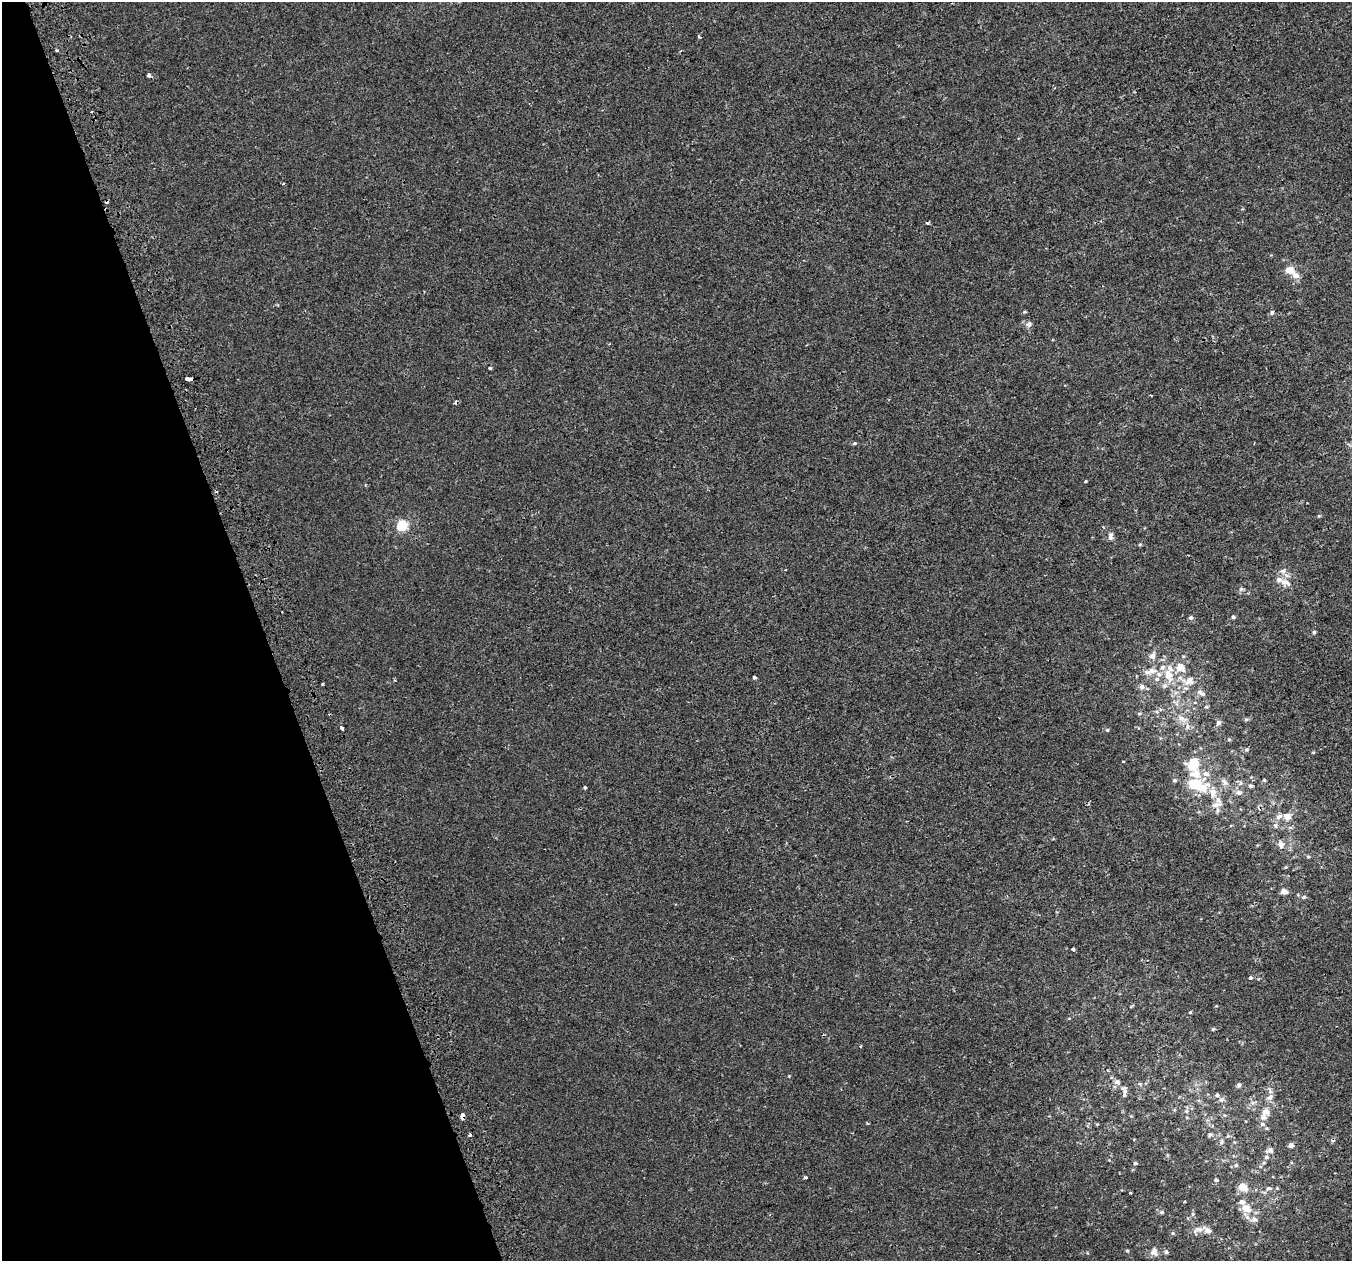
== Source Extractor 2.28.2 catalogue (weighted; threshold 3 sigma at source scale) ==
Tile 5 of 4 x 4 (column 1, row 2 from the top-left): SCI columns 43-1392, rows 2655-3913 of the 5483 x 5253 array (HDU 1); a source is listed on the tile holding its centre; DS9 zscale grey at full resolution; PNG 1354 x 1263 px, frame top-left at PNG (2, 2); no overlay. Shown black and unused: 19% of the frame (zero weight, under 2 of 3 exposures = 2% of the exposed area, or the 3 px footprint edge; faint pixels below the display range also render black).
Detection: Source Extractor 2.28.2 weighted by HDU 2 'WHT'; one run over the whole footprint, this tile lists its part. Background -2.75e-04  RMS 0.0028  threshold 0.0127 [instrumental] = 3 sigma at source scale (4.5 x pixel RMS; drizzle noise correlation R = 1.50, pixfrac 1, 0.0396/0.0396 arcsec/px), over >= 5 px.
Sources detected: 120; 1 inside a brighter object's white glare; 4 cosmic-ray / hot-pixel residue — not listed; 20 inside a brighter listed object's ellipse — not listed separately; the other 95 listed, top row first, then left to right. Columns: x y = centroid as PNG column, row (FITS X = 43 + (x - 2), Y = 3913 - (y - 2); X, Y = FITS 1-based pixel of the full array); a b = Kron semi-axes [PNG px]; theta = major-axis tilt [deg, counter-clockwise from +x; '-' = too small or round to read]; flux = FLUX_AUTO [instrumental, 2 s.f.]
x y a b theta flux
699 36 3 3 - 0.58
57 50 3 3 - 0.57
149 75 4 3 - 1.2
928 223 3 3 - 0.78
1290 270 9 7 -13 2.9
1025 312 5 4 - 0.33
1272 312 6 6 - 0.58
1029 324 8 7 - 1
609 344 3 2 - 0.21
490 368 3 3 - 0.29
189 379 6 3 -4 2.1
1151 395 3 2 - 0.21
854 443 5 4 - 0.38
1086 481 4 3 - 0.22
1319 516 4 4 - 0.28
402 525 6 5 - 20
1110 537 7 6 - 0.79
1140 544 5 3 - 0.3
1283 571 10 8 33 1.3
1284 582 17 8 -20 2.3
1241 589 6 5 - 0.56
1233 617 5 4 - 0.46
1191 618 5 5 - 0.62
1314 632 5 4 - 0.42
1152 656 11 8 67 1.6
1180 667 10 9 - 3.7
1151 671 10 8 11 2
1168 675 17 10 -69 4.5
754 677 4 3 - 0.51
1157 679 7 5 -15 0.8
1189 681 16 11 15 3.5
322 684 3 2 - 0.3
1142 687 7 7 - 1.1
1201 693 13 6 -35 1.3
1206 707 5 4 - 0.39
1139 714 6 4 0 0.35
1182 718 15 8 -20 2.3
1246 719 6 4 0 0.39
1218 723 8 6 62 0.83
341 728 4 3 - 2.9
1107 730 5 5 - 0.38
1229 739 5 4 - 0.32
1247 749 6 5 - 0.44
1313 752 5 3 - 0.26
1193 764 13 11 49 6.9
1174 780 6 5 - 0.43
1264 780 4 4 - 0.27
1251 786 5 4 - 0.59
585 788 3 3 - 0.73
1203 788 23 14 9 6.6
1239 792 8 6 4 1.2
1216 805 18 8 14 2.3
1279 816 10 7 34 1.3
1287 816 8 7 - 2.1
1275 826 8 6 -88 0.73
1281 845 11 7 -76 1.3
1308 856 5 4 - 0.36
1286 867 5 4 - 0.3
1284 892 8 6 0 1.4
1304 897 6 5 - 0.54
1073 949 4 3 - 0.66
1250 978 4 4 - 0.76
1131 1006 8 2 40 0.28
1190 1012 4 3 - 0.28
1213 1029 5 4 - 0.35
1239 1085 5 5 - 0.67
1125 1091 13 7 -62 1.3
1270 1097 11 7 38 1.3
1221 1100 7 7 - 0.83
1265 1112 11 8 -7 1.9
462 1117 5 3 - 6.4
1262 1124 8 6 -15 0.89
1210 1134 7 6 - 0.6
470 1135 3 3 - 0.58
1332 1140 6 5 - 0.54
1222 1142 8 5 -86 0.66
1291 1145 5 5 - 1.2
1270 1150 9 7 16 1.1
1266 1157 6 5 - 0.6
1135 1163 5 4 - 0.42
1236 1165 5 5 - 0.55
805 1178 4 3 - 0.47
1216 1180 6 5 - 0.54
1243 1187 9 8 - 3.6
1269 1188 12 6 11 1.2
1130 1193 3 3 - 0.68
1246 1208 13 11 -39 3.6
1161 1212 6 5 - 0.54
1193 1214 6 5 - 0.43
1254 1219 9 7 -9 1.4
1198 1230 19 7 16 1.8
1173 1233 5 5 - 0.38
1127 1251 5 4 - 0.35
1154 1251 12 9 -90 1.7
1166 1252 6 5 - 0.7
Overlapping masked pixels (flux is a lower limit): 1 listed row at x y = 462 1117